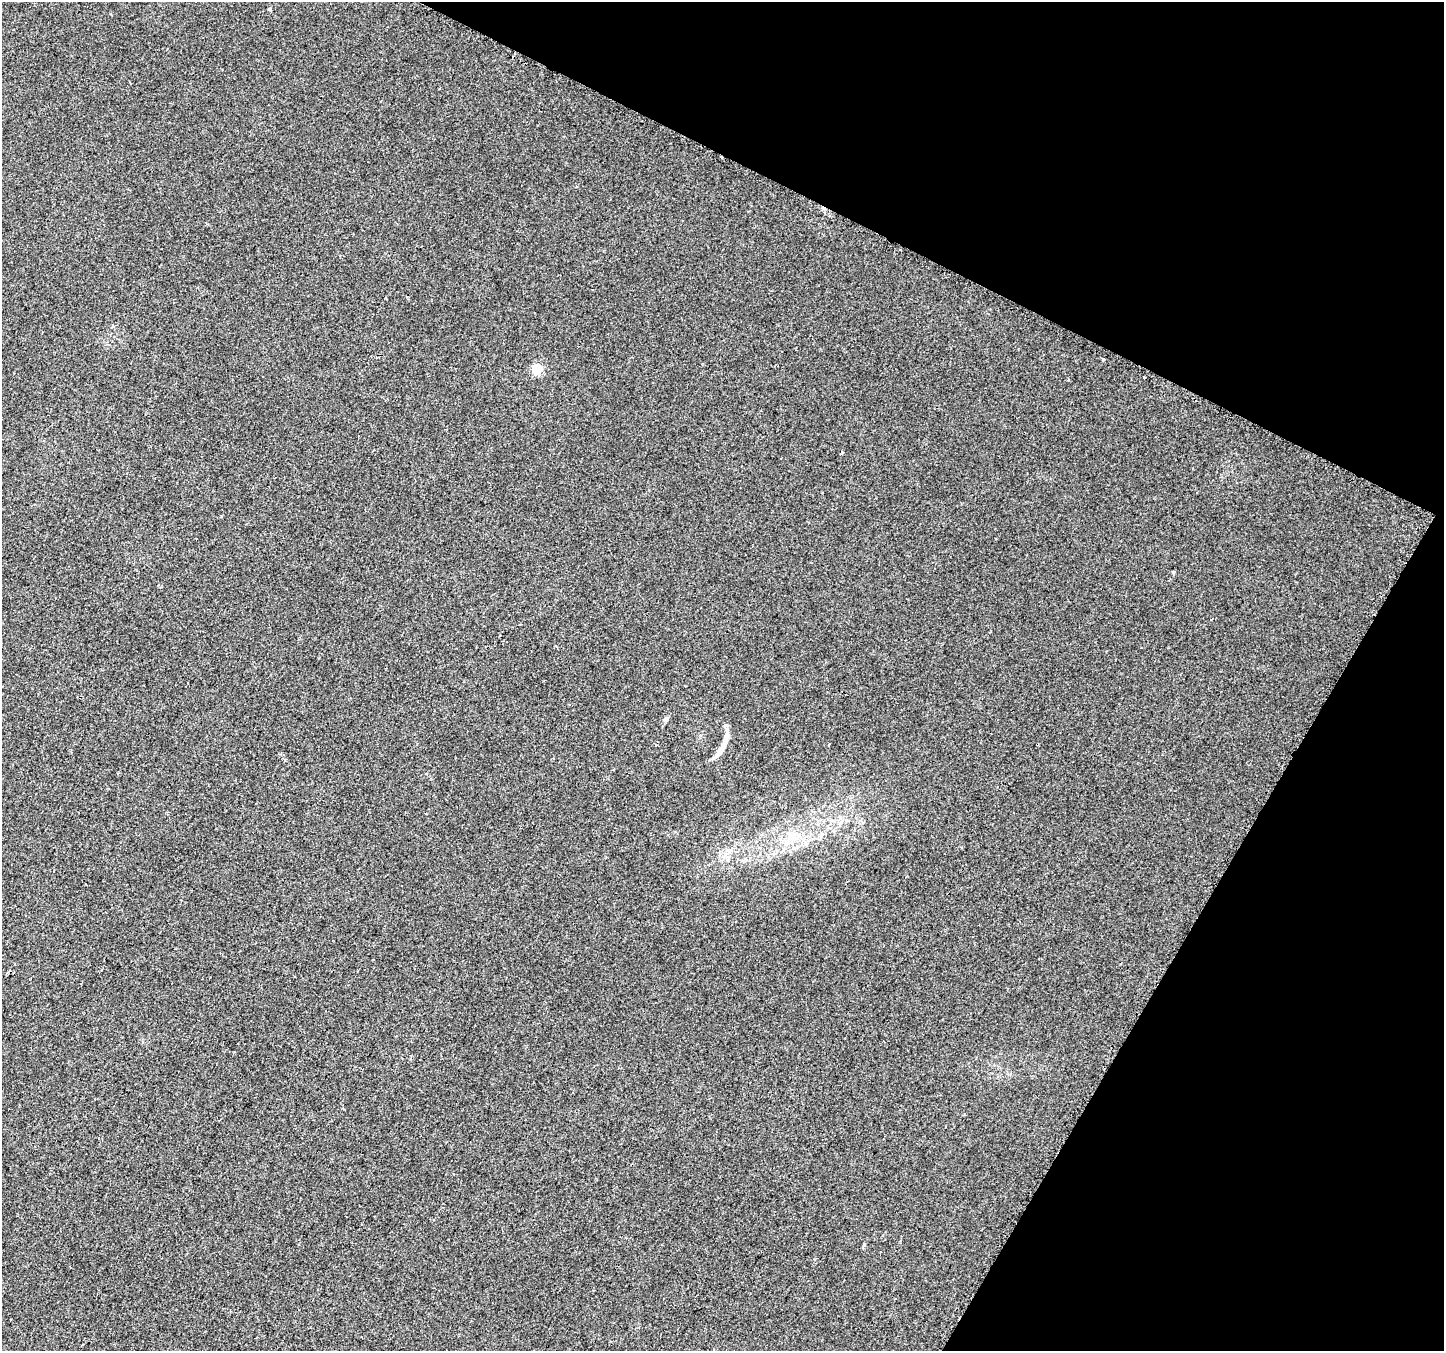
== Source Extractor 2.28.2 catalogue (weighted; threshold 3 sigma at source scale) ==
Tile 8 of 4 x 4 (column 4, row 2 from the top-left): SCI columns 4352-5793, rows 2980-4328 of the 5805 x 5898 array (HDU 1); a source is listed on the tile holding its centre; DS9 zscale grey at full resolution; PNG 1446 x 1353 px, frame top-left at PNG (2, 2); no overlay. Shown black and unused: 25% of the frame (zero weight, under 2 of 3 exposures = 2% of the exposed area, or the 3 px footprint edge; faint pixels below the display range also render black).
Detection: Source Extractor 2.28.2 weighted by HDU 2 'WHT'; one run over the whole footprint, this tile lists its part. Background 0.0116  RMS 0.0068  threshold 0.0304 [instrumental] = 3 sigma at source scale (4.5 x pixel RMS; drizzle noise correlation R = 1.50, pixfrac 1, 0.0396/0.0396 arcsec/px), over >= 5 px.
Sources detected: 13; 3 cosmic-ray / hot-pixel residue — not listed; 1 inside a brighter listed object's ellipse — not listed separately; the other 9 listed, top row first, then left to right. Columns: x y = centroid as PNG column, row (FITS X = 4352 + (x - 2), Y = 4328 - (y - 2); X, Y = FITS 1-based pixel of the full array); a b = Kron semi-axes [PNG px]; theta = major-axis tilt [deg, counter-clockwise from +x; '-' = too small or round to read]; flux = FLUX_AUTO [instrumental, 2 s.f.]
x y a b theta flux
270 9 4 3 - 0.78
1103 359 3 3 - 3.2
537 369 5 5 - 41
1145 377 3 3 - 0.98
666 719 8 4 36 1.3
829 744 3 2 - 0.91
720 750 26 6 55 6
792 837 16 13 26 11
864 1244 5 4 - 0.78